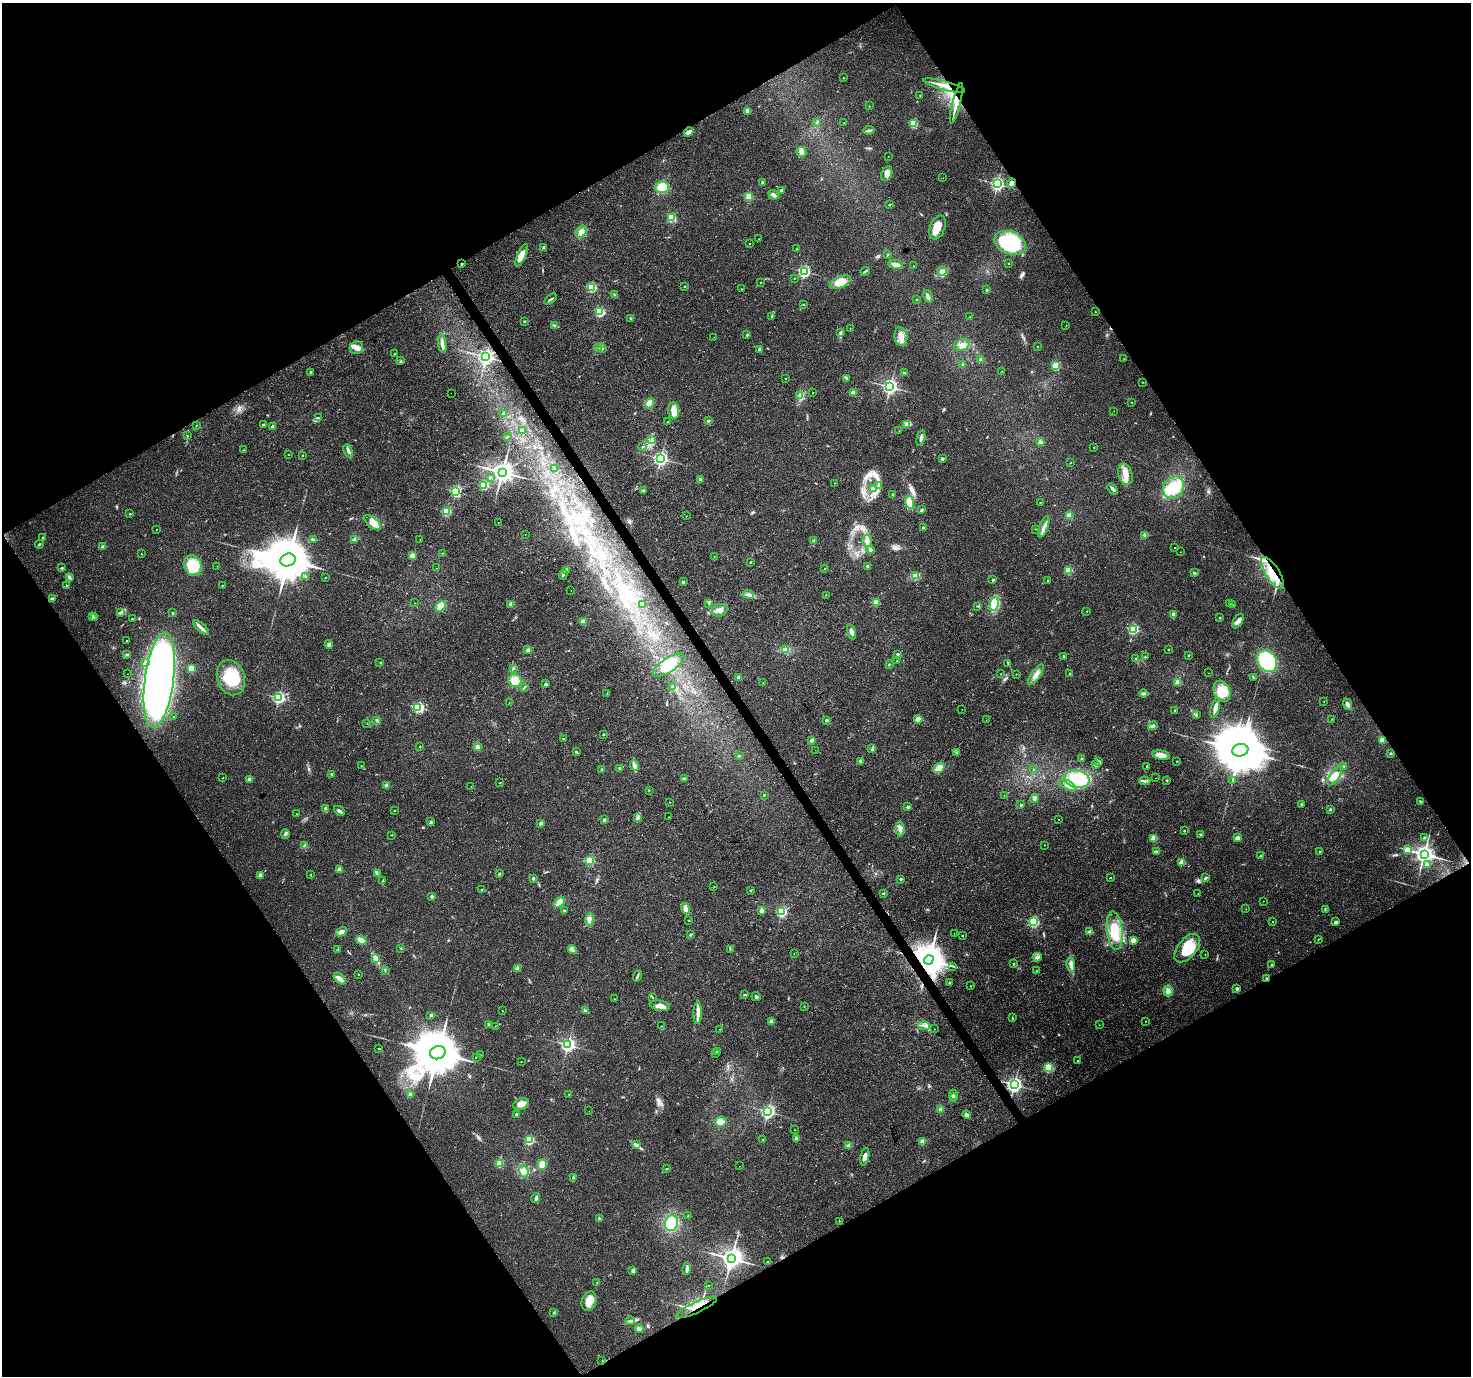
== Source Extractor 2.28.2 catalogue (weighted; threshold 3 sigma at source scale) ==
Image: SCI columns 8-5881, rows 179-5671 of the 5881 x 5789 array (HDU 1 of 3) = the unmasked area's bounding box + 8 px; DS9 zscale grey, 4 x 4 block average (1 PNG px = mean of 4 x 4 image px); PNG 1473 x 1378 px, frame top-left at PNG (2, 3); each listed source drawn as its Kron ellipse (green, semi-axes under 4 px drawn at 4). Shown black and unused: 48% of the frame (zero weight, under 3 of 4 exposures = <1% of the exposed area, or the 3 px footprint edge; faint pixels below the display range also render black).
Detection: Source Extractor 2.28.2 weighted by HDU 2 'WHT'. Background 0.0248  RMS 0.003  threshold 0.0137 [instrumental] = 3 sigma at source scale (4.5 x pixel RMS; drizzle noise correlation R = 1.50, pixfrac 1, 0.0396/0.0396 arcsec/px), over >= 5 px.
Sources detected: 513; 1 too faint to see at this stretch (4 x 4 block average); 3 inside a brighter object's white glare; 6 cosmic-ray / hot-pixel residue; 1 long thin detection or spike segment (spike, bleed or trail) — neither listed nor drawn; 1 coinciding with a brighter row at this scale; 18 inside a brighter listed object's ellipse — not listed separately; the other 483 listed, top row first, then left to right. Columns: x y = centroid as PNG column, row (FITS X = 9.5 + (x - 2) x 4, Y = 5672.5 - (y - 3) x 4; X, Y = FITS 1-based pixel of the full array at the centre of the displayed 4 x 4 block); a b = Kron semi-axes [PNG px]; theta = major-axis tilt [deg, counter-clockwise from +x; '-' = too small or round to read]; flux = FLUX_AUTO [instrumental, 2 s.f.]
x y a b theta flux
843 78 2 2 - 1.2
944 86 21 2 -15 18
920 95 2 2 - 1.2
956 103 21 3 76 17
869 106 2 2 - 0.63
748 111 2 2 - 31
817 122 2 2 - 0.94
844 123 2 2 - 0.8
914 124 2 2 - 100
869 130 5 3 - 3.7
689 132 5 3 - 9
801 152 5 4 - 6.3
888 156 2 2 - 0.29
887 174 7 5 65 10
943 178 2 2 - 0.28
762 182 3 2 - 1.5
1012 183 4 3 - 9.2
997 184 2 2 - 440
662 187 6 6 - 34
781 190 2 2 - 7.3
774 195 5 3 - 6.7
749 196 2 2 - 95
889 204 2 2 - 2.3
671 218 2 2 - 130
937 227 12 7 67 30
581 232 7 5 58 14
759 239 2 2 - 0.42
749 243 2 2 - 0.9
1010 243 16 11 -22 170
544 247 2 2 - 17
797 249 2 2 - 1.2
522 255 12 3 67 20
887 255 2 2 - 0.59
1009 263 2 2 - 1.6
462 264 2 2 - 3.6
896 264 7 4 -8 11
913 266 2 2 - 0.64
804 271 2 2 - 320
865 271 5 2 - 2.4
942 272 4 3 - 5.1
794 278 2 2 - 0.68
761 282 2 2 - 0.76
840 282 11 5 23 32
684 286 2 2 - 2.6
592 287 2 2 - 150
741 289 2 2 - 0.9
987 290 3 2 - 1.5
615 295 2 2 - 0.84
928 296 6 3 -67 5.5
551 299 7 2 35 2.9
916 299 2 2 - 1.1
803 305 2 2 - 0.77
600 312 2 2 - 190
1095 312 2 2 - 0.98
772 316 3 2 - 1.5
970 317 2 2 - 0.53
631 318 2 2 - 7.1
524 321 2 2 - 1.1
1066 325 2 2 - 0.43
555 326 4 3 - 3.4
850 329 2 2 - 0.65
840 332 4 3 - 3.7
747 335 3 2 - 1.8
714 337 2 2 - 0.28
901 337 9 6 -82 15
442 343 9 3 -82 6.8
962 345 8 5 23 10
1038 346 2 2 - 0.46
599 347 3 2 - 2.9
356 348 7 6 - 10
603 348 2 2 - 0.57
759 349 2 2 - 8
394 354 2 2 - 1.3
486 357 3 2 - 690
1124 359 2 2 - 0.34
981 360 4 3 - 2.9
401 361 3 2 - 1.6
962 364 3 2 - 1.1
1056 366 2 2 - 110
1002 371 2 2 - 0.68
310 372 2 2 - 3.7
904 373 3 2 - 2.7
785 378 2 2 - 1.5
847 378 3 2 - 1.7
1142 382 2 2 - 0.83
890 387 3 3 - 670
451 393 2 2 - 0.44
812 393 2 2 - 1
853 393 2 2 - 36
800 396 3 2 - 1.9
1132 402 2 2 - 0.63
649 403 5 4 - 17
673 411 8 5 -86 13
1114 411 2 2 - 0.39
504 413 3 2 - 1.9
318 418 3 2 - 1.6
708 421 2 2 - 9.7
668 422 2 2 - 0.87
906 424 4 3 - 4.2
263 425 3 2 - 2.3
196 426 2 2 - 0.5
273 427 2 2 - 25
523 430 2 2 - 7.3
899 431 2 2 - 0.47
187 436 2 2 - 0.91
507 437 3 2 - 1.3
921 438 8 2 76 4.9
652 440 2 2 - 1.3
1040 442 2 2 - 17
642 447 2 2 - 2.4
1094 447 2 2 - 0.77
244 450 2 2 - 0.63
348 451 7 3 -68 6.5
289 455 2 2 - 0.49
303 455 2 2 - 0.65
661 459 2 2 - 530
942 459 2 2 - 12
1070 463 2 2 - 0.75
554 468 3 2 - 1.1
502 472 3 3 - 1700
1125 474 11 7 -74 18
490 477 2 2 - 4.1
701 480 2 2 - 21
834 483 2 2 - 0.66
484 485 2 2 - 150
879 485 2 2 - 0.86
1173 487 11 9 54 67
873 489 2 2 - 25
1113 489 6 2 -49 4.1
644 491 2 2 - 0.94
456 492 2 2 - 270
892 495 3 2 - 1.4
909 502 6 4 -75 25
1040 503 2 2 - 0.72
922 510 3 2 - 2.2
446 512 2 2 - 120
130 514 2 2 - 2.4
686 516 2 2 - 0.48
1069 516 2 2 - 60
498 522 2 2 - 7.4
373 523 10 5 -41 21
1044 527 11 3 70 8.9
923 528 2 2 - 3.8
156 529 2 2 - 0.61
1035 529 2 2 - 0.92
525 534 2 2 - 0.48
1145 536 4 3 - 3
42 537 2 2 - 1.8
313 539 2 2 - 0.77
355 539 4 3 - 8.9
420 539 2 2 - 0.51
814 541 3 3 - 3.3
867 541 6 4 -81 8.8
39 544 4 2 - 2
103 547 2 2 - 19
1175 548 2 2 - 1.1
870 550 4 3 - 4
1180 552 2 2 - 0.54
442 553 2 2 - 0.81
141 554 2 2 - 0.73
412 556 2 2 - 39
714 557 2 2 - 0.47
288 560 8 6 16 11000
750 562 3 2 - 1.1
193 566 11 8 -65 79
217 566 2 2 - 0.4
867 566 3 2 - 2.4
62 568 3 2 - 1.6
437 568 2 2 - 0.55
825 568 2 2 - 2.1
567 570 3 2 - 1.2
1069 570 2 2 - 80
1195 573 2 2 - 0.99
1273 573 18 7 -57 42
563 575 5 2 - 3.1
306 576 3 2 - 2.2
915 576 4 2 - 3.5
69 577 4 3 - 4
325 578 2 2 - 0.67
993 580 2 2 - 7.4
1048 580 2 2 - 3.3
683 582 2 2 - 9.3
66 585 2 2 - 0.94
222 585 2 2 - 1.2
571 591 2 2 - 0.29
748 595 6 2 -25 3.6
826 595 2 2 - 0.42
52 599 2 2 - 21
415 603 2 2 - 0.35
876 603 2 2 - 54
511 604 2 2 - 34
709 604 2 2 - 2.1
994 604 7 4 81 53
1230 604 2 2 - 0.45
643 605 2 2 - 4.8
1233 605 2 2 - 0.56
441 606 6 4 50 19
978 606 3 2 - 1.6
720 610 8 6 18 12
1087 611 2 2 - 0.45
121 612 4 3 - 3.6
172 613 2 2 - 2.2
1173 614 2 2 - 15
92 616 2 2 - 15
94 617 2 2 - 1.3
1220 618 2 2 - 2.8
132 619 2 2 - 0.68
1238 621 8 4 58 8.1
583 622 2 2 - 46
201 628 10 3 -42 7.1
1133 629 2 2 - 210
851 632 8 3 -73 7.1
127 641 2 2 - 1.5
329 644 4 3 - 4
785 649 4 3 - 4.5
1168 649 2 2 - 1.6
528 650 3 3 - 4.4
897 654 2 2 - 9.7
127 655 3 2 - 2.2
1189 655 2 2 - 2
1063 656 2 2 - 3.6
1145 657 2 2 - 2
1135 658 2 2 - 0.48
897 661 2 2 - 0.61
1267 661 11 9 -56 130
380 662 2 2 - 0.78
146 663 2 2 - 20
1008 663 4 2 - 2
668 665 18 7 33 36
889 665 2 2 - 1.3
513 668 3 2 - 1.5
191 669 2 2 - 76
1209 673 2 2 - 0.44
127 674 2 2 - 0.38
1001 674 2 2 - 0.43
1016 674 2 2 - 0.39
1070 674 2 2 - 0.86
1036 675 12 4 55 12
738 677 2 2 - 12
1253 677 3 2 - 1.4
231 678 18 13 -71 70
159 680 48 14 83 1200
515 680 7 6 - 22
763 683 2 2 - 1.1
1178 683 2 2 - 46
545 684 2 2 - 9.1
525 687 3 2 - 1.3
672 687 2 2 - 1.3
1222 691 11 8 -68 40
607 693 3 2 - 1.1
1143 693 4 3 - 3
279 698 2 2 - 360
1324 701 2 2 - 0.51
509 702 2 2 - 0.42
1348 704 6 3 -67 7.4
418 707 2 2 - 230
1215 708 10 3 75 10
962 709 2 2 - 0.29
1175 710 2 2 - 0.84
1196 714 3 2 - 1.1
173 717 2 2 - 1.2
918 719 4 4 - 12
1332 719 2 2 - 0.5
376 720 2 2 - 1.2
826 720 2 2 - 11
986 720 2 2 - 0.38
367 723 2 2 - 0.51
1153 726 5 3 - 5.4
603 734 2 2 - 1.9
563 738 3 2 - 0.66
812 740 3 3 - 4.3
1382 740 2 2 - 50
420 747 2 2 - 1.1
477 747 4 3 - 4.8
872 749 2 2 - 1
815 750 2 2 - 0.28
1240 750 8 6 12 12000
576 752 4 2 - 1.8
957 752 2 2 - 0.85
1391 753 2 2 - 1.1
739 755 2 2 - 0.98
1161 755 9 4 -10 15
1081 759 2 2 - 1.5
860 761 2 2 - 20
1177 761 2 2 - 1.2
1099 762 4 3 - 2.8
361 765 2 2 - 0.71
634 765 6 3 -64 5.5
1095 765 4 2 - 2.6
1147 766 2 2 - 4.8
1344 766 2 2 - 2.2
620 768 2 2 - 9
939 768 6 4 35 11
602 769 2 2 - 8
1033 770 2 2 - 0.69
331 774 2 2 - 1.2
1335 776 11 4 56 17
223 778 2 2 - 0.7
684 778 3 2 - 1.9
1156 778 2 2 - 0.31
1077 779 12 8 -7 83
250 780 3 3 - 7.3
1167 780 2 2 - 1
1232 780 2 2 - 1.1
1145 781 6 2 2 3.8
500 783 2 2 - 1.4
386 785 2 2 - 24
1068 785 9 4 -29 10
471 786 2 2 - 0.34
649 790 2 2 - 0.67
764 795 2 2 - 3.2
1004 795 2 2 - 0.51
1035 798 4 3 - 2.7
1420 801 3 2 - 1.6
670 802 2 2 - 0.8
1301 804 3 2 - 2.9
1021 805 2 2 - 4.4
908 807 3 2 - 3.5
325 808 2 2 - 3.8
1330 809 2 2 - 6.1
339 811 6 3 -41 4.6
394 811 2 2 - 0.75
296 814 2 2 - 0.82
637 817 3 2 - 2.4
669 817 2 2 - 0.74
1059 819 2 2 - 0.39
604 820 3 3 - 2.3
431 822 3 2 - 2.1
541 823 3 3 - 3.6
900 829 8 4 -85 8.4
1184 831 2 2 - 2.1
285 834 4 3 - 3.2
1201 834 4 2 - 2.1
392 835 2 2 - 0.68
1425 837 3 3 - 3
1154 838 2 2 - 61
1237 838 2 2 - 34
1044 845 2 2 - 0.74
305 846 3 3 - 6.4
1407 849 2 2 - 29
1157 851 2 2 - 1.2
1320 852 2 2 - 1.7
1424 854 3 3 - 1200
1261 856 3 2 - 1.9
590 860 2 2 - 140
1182 862 2 2 - 45
1427 865 2 2 - 15
339 869 2 2 - 26
377 874 4 2 - 2.6
499 874 2 2 - 8.5
260 875 2 2 - 21
311 875 2 2 - 0.76
533 878 2 2 - 4.2
1110 878 2 2 - 2
1205 878 4 2 - 3.1
901 879 2 2 - 11
383 881 4 2 - 1.7
714 886 2 2 - 0.62
481 889 2 2 - 1.4
750 891 2 2 - 1.3
883 893 2 2 - 2.2
1198 893 2 2 - 0.65
432 896 2 2 - 13
1263 901 2 2 - 0.77
559 902 6 4 50 14
685 909 5 4 - 6.6
1246 909 2 2 - 0.54
564 910 2 2 - 3.3
1325 910 2 2 - 1.2
761 911 2 2 - 23
781 912 2 2 - 240
589 919 6 4 86 8
689 921 2 2 - 0.62
1034 921 2 2 - 260
1272 922 2 2 - 1
1336 922 4 3 - 2.8
1115 931 19 7 -84 50
341 932 6 3 33 7.3
1090 932 2 2 - 23
954 933 2 2 - 0.25
691 934 3 2 - 1.8
962 936 2 2 - 1.3
1318 939 2 2 - 0.45
361 940 5 3 - 14
1133 940 2 2 - 37
401 948 2 2 - 1.2
1187 948 17 9 50 58
338 949 2 2 - 0.79
572 949 4 3 - 4.3
730 949 2 2 - 0.91
794 954 2 2 - 1.6
1205 955 2 2 - 0.5
1037 957 4 3 - 4.3
376 959 4 3 - 3.6
929 960 5 4 - 4800
1013 963 2 2 - 1
1071 965 7 4 -80 7.7
1271 965 2 2 - 4.9
953 966 2 2 - 1.2
517 969 2 2 - 26
385 970 4 2 - 1.4
1037 971 2 2 - 1
358 974 2 2 - 1.5
637 976 5 2 - 2.8
1266 978 2 2 - 1.6
340 979 7 4 -44 11
949 983 3 2 - 1.7
970 986 2 2 - 0.92
1237 989 2 2 - 16
1168 991 5 4 - 6.7
745 995 4 2 - 1.7
652 997 3 2 - 0.96
756 997 5 3 - 3.4
614 999 2 2 - 1.2
660 1006 10 5 -12 12
804 1006 2 2 - 0.85
502 1011 2 2 - 0.45
586 1011 2 2 - 1.4
698 1013 11 4 88 11
431 1015 2 2 - 12
1013 1018 3 2 - 1.1
772 1021 2 2 - 20
1146 1021 2 2 - 0.48
489 1025 3 2 - 1.3
1099 1025 2 2 - 0.61
495 1026 2 2 - 0.58
661 1026 2 2 - 0.44
924 1026 6 2 -5 3.5
720 1029 2 2 - 0.75
935 1029 2 2 - 0.41
568 1045 2 2 - 520
379 1049 3 2 - 0.91
717 1051 3 2 - 2.1
438 1053 8 6 23 12000
716 1053 2 2 - 2.1
480 1055 2 2 - 0.41
476 1057 2 2 - 0.54
1078 1060 2 2 - 0.64
521 1061 2 2 - 1.1
1049 1067 2 2 - 170
1014 1084 3 2 - 710
411 1094 2 2 - 25
569 1094 2 2 - 1.7
953 1095 5 3 - 4.3
953 1097 2 2 - 21
521 1104 8 5 19 12
940 1109 3 3 - 2.8
589 1111 2 2 - 0.29
768 1111 2 2 - 500
516 1114 2 2 - 6.3
966 1115 4 3 - 5.5
721 1121 6 5 - 12
794 1130 2 2 - 0.44
797 1138 4 3 - 4
763 1139 2 2 - 1.2
529 1140 2 2 - 180
923 1142 2 2 - 46
637 1145 3 3 - 2.6
848 1145 2 2 - 26
865 1157 9 3 77 8
500 1163 2 2 - 80
542 1164 5 4 - 19
740 1166 2 2 - 0.4
667 1169 2 2 - 1.2
524 1171 6 4 -70 8
573 1178 3 2 - 2.1
536 1198 5 2 - 3.4
688 1216 3 2 - 1.5
599 1218 2 2 - 7.8
839 1221 2 2 - 0.45
672 1223 8 6 76 68
731 1258 3 3 - 1600
767 1262 2 2 - 0.82
687 1269 6 2 86 6.9
633 1271 3 3 - 5.5
597 1282 2 2 - 2
708 1285 2 2 - 0.45
589 1301 10 7 67 22
696 1307 22 5 25 31
554 1312 2 2 - 1.9
630 1321 5 2 - 3.3
639 1329 4 3 - 7.6
602 1360 2 2 - 0.59
Overlapping masked pixels (flux is a lower limit): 9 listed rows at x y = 944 86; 956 103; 1012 183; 462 264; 1273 573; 1382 740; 929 960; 1266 978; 696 1307
Diffuse or blended objects may show on this block-average render without a row.